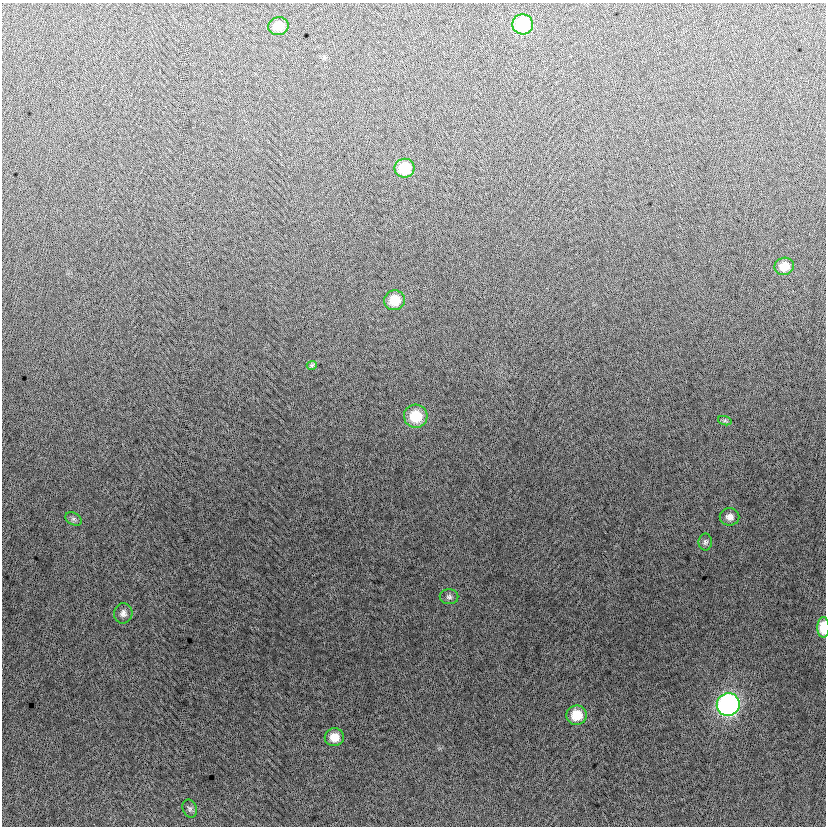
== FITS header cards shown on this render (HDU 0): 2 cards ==
NAXIS1  =                  824
NAXIS2  =                  824

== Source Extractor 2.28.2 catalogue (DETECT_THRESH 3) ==
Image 824 x 824 px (HDU 0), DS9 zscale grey, 1 PNG px = 1 image px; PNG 828 x 828 px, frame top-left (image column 1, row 824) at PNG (2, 3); each listed source drawn as its Kron ellipse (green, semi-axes under 4 px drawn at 4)
Background -9.13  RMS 12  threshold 37.1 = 3 sigma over >= 5 px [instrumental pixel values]
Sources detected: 18; all 18 listed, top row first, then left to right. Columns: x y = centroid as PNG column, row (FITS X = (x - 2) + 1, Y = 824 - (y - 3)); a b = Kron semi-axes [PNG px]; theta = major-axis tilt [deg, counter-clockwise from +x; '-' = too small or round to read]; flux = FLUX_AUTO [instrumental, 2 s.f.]
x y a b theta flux
523 24 10 10 - 62000
278 26 10 9 - 13000
405 168 10 9 - 27000
784 266 10 8 11 13000
394 300 10 10 - 20000
312 365 5 4 - 1200
416 416 12 11 - 27000
725 421 7 4 -18 1500
730 517 10 8 -2 5200
73 519 9 6 -27 2300
705 542 8 7 - 2300
449 597 9 7 0 2700
123 613 10 9 - 4200
823 627 10 6 90 23000
728 705 11 11 - 280000
576 715 10 9 - 20000
334 737 9 9 - 12000
190 809 9 7 -67 2500
At the frame edge (FLAGS 8, measured only in part): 1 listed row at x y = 823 627